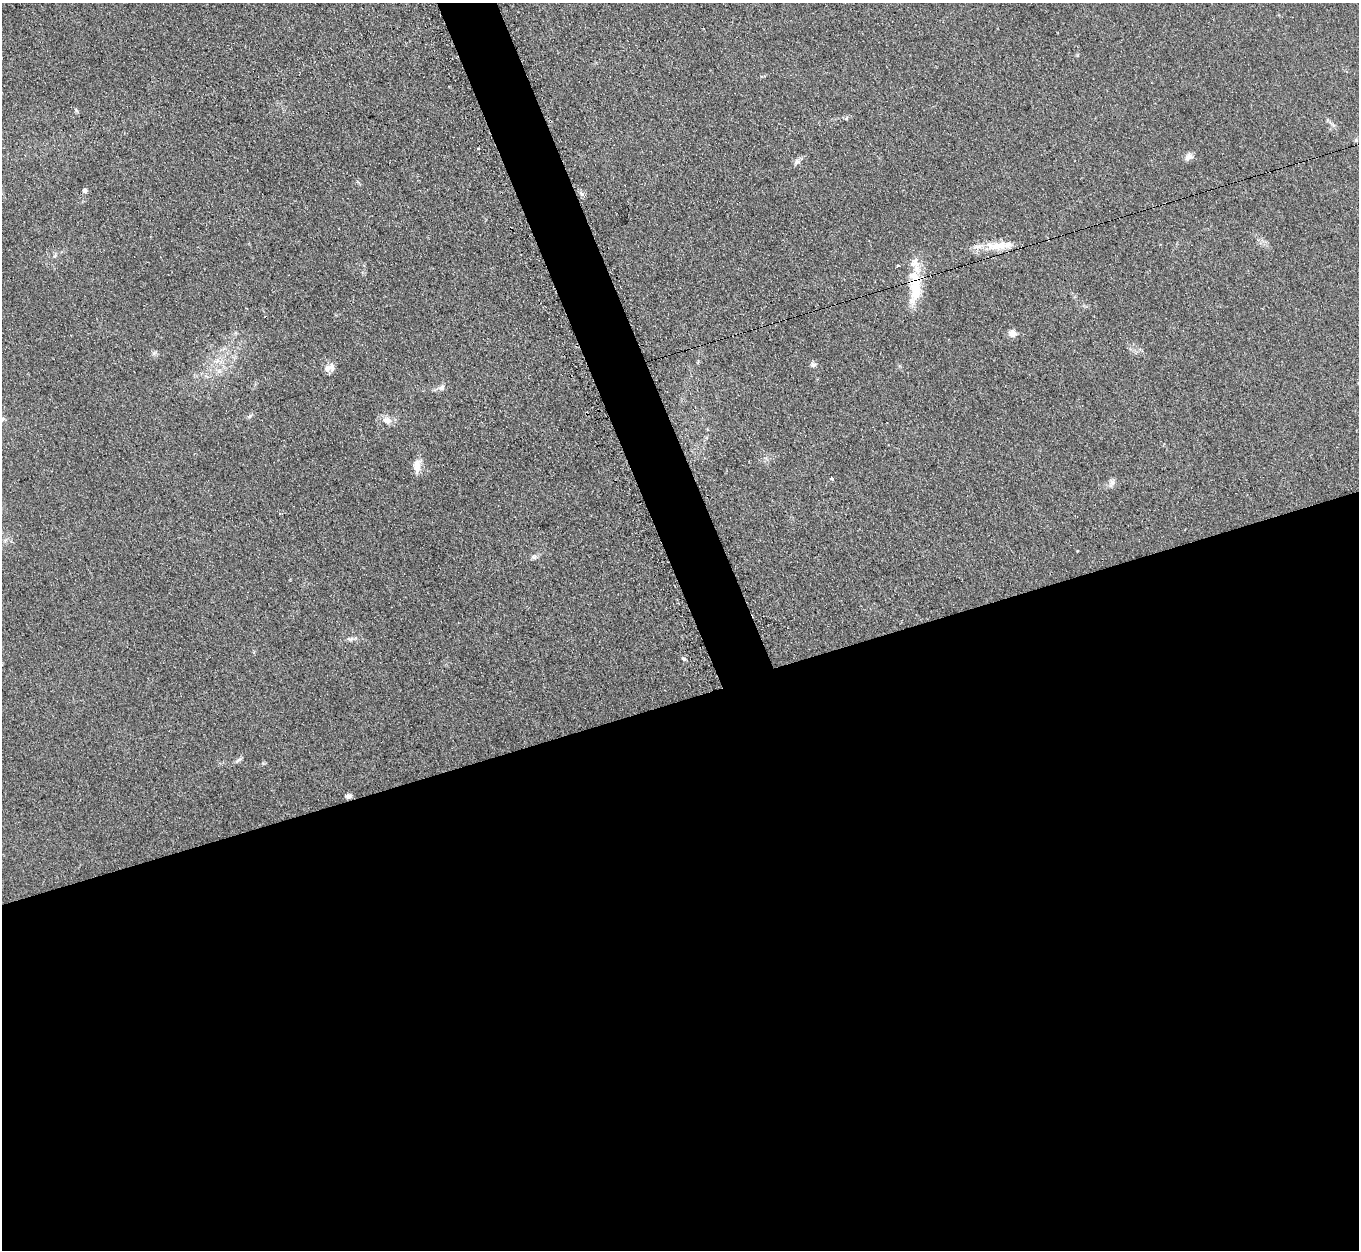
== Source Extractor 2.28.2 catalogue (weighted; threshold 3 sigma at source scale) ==
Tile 15 of 4 x 4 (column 3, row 4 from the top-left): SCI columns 2735-4091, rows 280-1527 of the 5457 x 5421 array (HDU 1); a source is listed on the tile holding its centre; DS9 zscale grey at full resolution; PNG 1361 x 1252 px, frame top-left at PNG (2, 3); no overlay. Shown black and unused: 47% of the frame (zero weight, under 2 of 3 exposures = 2% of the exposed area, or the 3 px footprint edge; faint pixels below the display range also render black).
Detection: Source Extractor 2.28.2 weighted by HDU 2 'WHT'; one run over the whole footprint, this tile lists its part. Background 0.154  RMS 0.014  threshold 0.0609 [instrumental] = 3 sigma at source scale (4.5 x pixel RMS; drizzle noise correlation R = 1.50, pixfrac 1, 0.05/0.05 arcsec/px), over >= 5 px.
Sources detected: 28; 2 cosmic-ray / hot-pixel residue — not listed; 1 inside a brighter listed object's ellipse — not listed separately; the other 25 listed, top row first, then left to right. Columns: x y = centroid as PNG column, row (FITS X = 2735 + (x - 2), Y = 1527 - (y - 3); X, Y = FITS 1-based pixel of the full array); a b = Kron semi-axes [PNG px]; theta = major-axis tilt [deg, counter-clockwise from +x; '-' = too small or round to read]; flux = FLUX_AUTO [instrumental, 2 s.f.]
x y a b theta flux
1356 140 5 5 - 1.7
478 148 3 2 - 1.3
1188 157 11 8 29 6.4
797 161 10 7 16 4.6
84 190 5 5 - 3.6
582 194 6 4 -70 2.9
1001 245 31 11 2 26
55 256 6 4 87 2.1
915 287 45 14 89 55
1013 333 7 7 - 11
217 361 10 3 21 3.9
813 365 8 6 -7 3.4
327 368 11 8 64 6.9
442 387 9 7 65 4.3
250 416 7 5 46 2.5
2 420 9 6 47 3.8
387 420 13 10 -18 11
417 466 18 9 83 12
832 479 4 3 - 4.3
1112 483 12 7 62 5.7
534 557 8 6 0 3.4
350 639 11 5 18 3.9
683 659 6 4 -22 2
238 760 12 4 34 3.4
348 796 9 5 -2 3.8
Overlapping masked pixels (flux is a lower limit): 1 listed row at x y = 915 287
Isophote crosses this tile's border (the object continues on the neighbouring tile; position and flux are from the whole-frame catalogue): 1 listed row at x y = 2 420